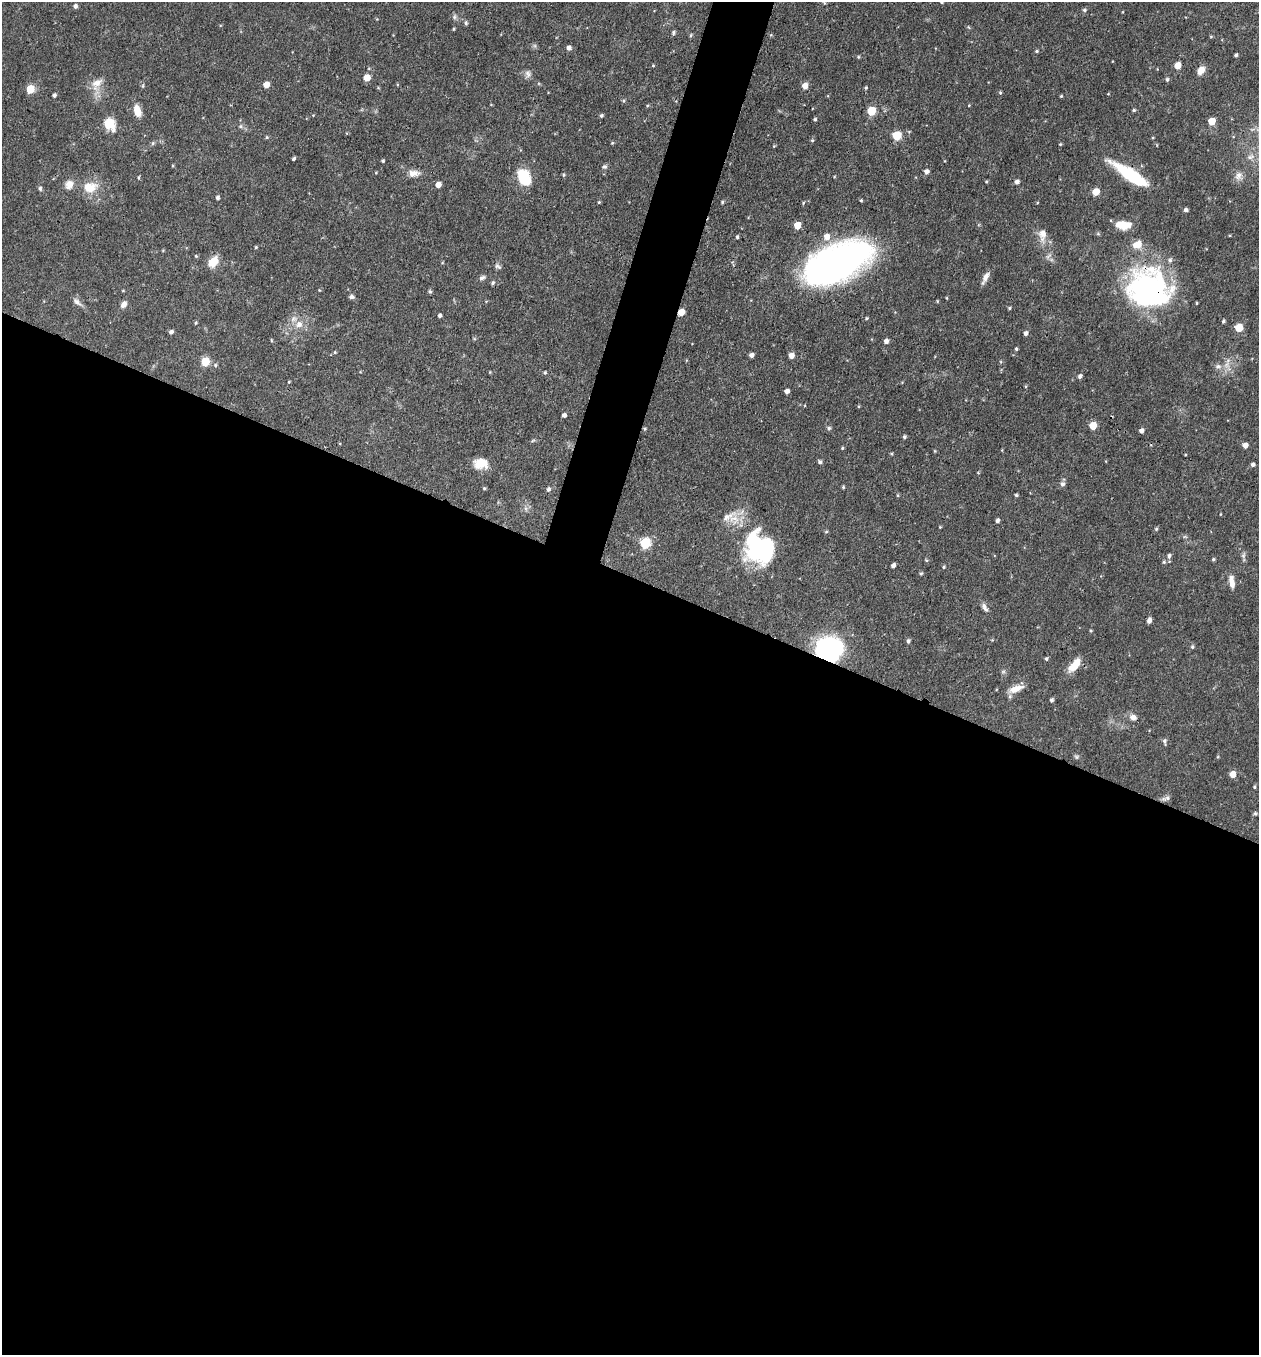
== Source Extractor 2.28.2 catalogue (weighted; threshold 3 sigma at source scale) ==
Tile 14 of 4 x 4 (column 2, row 4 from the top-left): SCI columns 1523-2779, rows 2-1354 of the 5429 x 5415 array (HDU 1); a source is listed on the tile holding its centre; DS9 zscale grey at full resolution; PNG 1261 x 1357 px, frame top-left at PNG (2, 2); no overlay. Shown black and unused: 59% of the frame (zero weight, under 3 of 4 exposures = <1% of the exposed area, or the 3 px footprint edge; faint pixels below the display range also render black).
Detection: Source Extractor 2.28.2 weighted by HDU 2 'WHT'; one run over the whole footprint, this tile lists its part. Background 0.0468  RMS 0.0035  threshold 0.0157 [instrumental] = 3 sigma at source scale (4.5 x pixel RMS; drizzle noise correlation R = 1.50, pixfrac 1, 0.05/0.05 arcsec/px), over >= 5 px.
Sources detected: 183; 1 inside a brighter object's white glare — not listed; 2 inside a brighter listed object's ellipse — not listed separately; the other 180 listed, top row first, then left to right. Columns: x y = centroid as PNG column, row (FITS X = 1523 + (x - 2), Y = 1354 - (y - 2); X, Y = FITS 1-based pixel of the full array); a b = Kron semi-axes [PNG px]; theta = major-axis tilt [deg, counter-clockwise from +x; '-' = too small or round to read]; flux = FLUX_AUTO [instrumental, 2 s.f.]
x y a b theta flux
942 2 4 3 - 0.39
824 3 5 3 - 0.34
75 6 4 4 - 1.1
1084 10 5 5 - 0.71
454 17 8 6 89 0.87
466 23 6 4 90 0.61
454 29 4 3 - 0.41
673 33 5 4 - 0.71
691 35 5 4 - 0.46
771 35 5 4 - 0.37
1211 36 5 3 - 0.35
569 48 5 5 - 1.4
1036 51 4 4 - 0.43
1236 55 4 3 - 0.72
858 57 5 4 - 0.41
1178 65 5 5 - 4.6
1201 70 9 6 52 3.3
528 74 10 8 -76 1.5
367 78 5 5 - 5.3
1167 79 5 5 - 0.66
97 83 19 13 54 4.5
266 85 5 4 - 4.1
805 86 5 5 - 3
866 88 4 3 - 0.46
30 89 5 5 - 11
1000 93 5 4 - 0.47
1108 94 4 2 - 0.24
54 95 4 4 - 0.81
1061 96 3 3 - 0.38
623 101 5 4 - 0.51
969 105 4 3 - 0.27
647 106 4 4 - 0.35
1134 110 4 3 - 0.52
137 111 13 7 -73 4.3
871 111 5 5 - 13
601 116 4 4 - 0.64
815 119 4 3 - 0.53
1212 121 5 5 - 6.9
109 123 7 6 - 27
241 126 7 6 - 0.89
897 135 6 5 - 14
267 137 5 4 - 0.41
812 140 4 4 - 0.4
153 143 6 5 - 0.55
612 143 5 4 - 0.38
1060 144 4 3 - 0.37
774 146 4 3 - 0.33
294 158 4 3 - 0.55
383 161 3 3 - 0.5
945 161 4 3 - 0.23
173 165 4 3 - 0.32
604 166 7 6 - 0.77
926 171 5 5 - 1.3
376 172 5 3 - 0.29
414 173 15 8 4 2.8
1130 174 38 10 -33 23
563 175 5 4 - 0.46
1239 176 13 10 72 2.4
138 177 5 3 - 0.4
524 177 15 10 -63 15
986 181 4 3 - 0.38
1017 182 5 4 - 1.3
69 184 13 11 60 2.7
438 185 5 4 - 2.7
90 187 19 14 3 6.9
40 188 6 5 - 0.7
1096 192 5 5 - 5.9
217 197 4 4 - 1
861 200 3 3 - 0.42
599 202 4 4 - 0.38
722 202 4 4 - 0.45
803 203 4 3 - 0.37
1186 210 4 4 - 1.1
797 225 5 5 - 6
1123 225 16 8 -4 6.8
1042 235 18 9 90 3.6
827 236 7 6 - 3.1
737 237 4 3 - 0.52
1137 244 11 8 31 4.5
256 247 4 3 - 0.39
163 250 5 3 - 0.26
196 256 5 3 - 0.35
1048 256 10 5 44 1.1
213 262 12 8 51 5.5
839 262 56 27 26 170
498 266 9 6 -32 0.93
986 277 14 6 63 2.3
482 278 9 6 22 0.96
492 283 5 4 - 0.64
1148 289 50 41 -28 70
123 290 4 3 - 0.3
319 290 4 4 - 0.27
430 291 5 4 - 0.53
351 296 6 5 - 0.94
947 298 4 3 - 0.28
486 301 5 3 - 0.32
937 301 4 3 - 0.34
77 302 15 6 -39 1.7
1197 303 3 3 - 0.34
123 304 8 6 54 1.9
1009 308 4 3 - 0.55
681 312 5 4 - 4.3
440 315 4 4 - 0.84
866 318 4 3 - 0.43
1224 321 5 4 - 0.55
196 323 4 4 - 0.44
299 324 12 11 - 3.4
1239 328 5 5 - 8.8
171 332 5 4 - 1.1
1026 333 5 4 - 1.2
886 341 5 4 - 1.5
1016 349 4 4 - 0.49
335 352 4 4 - 0.39
752 355 4 4 - 1.3
791 355 5 4 - 2.7
205 362 5 5 - 12
215 365 6 5 - 0.61
1218 366 9 7 1 1.5
545 372 4 4 - 0.5
1080 376 5 5 - 0.97
289 382 4 3 - 0.3
787 391 4 4 - 1.7
859 406 4 3 - 0.34
564 415 4 4 - 1.2
1093 426 5 5 - 7.4
829 428 5 5 - 0.78
645 429 4 4 - 0.38
1141 431 5 4 - 1.4
904 437 4 4 - 0.69
533 440 6 4 20 0.46
1245 445 5 5 - 2.1
842 448 4 3 - 0.42
935 451 4 3 - 0.32
891 454 5 4 - 0.39
820 462 5 4 - 0.87
481 463 15 11 -4 5.8
1253 464 4 4 - 1
978 473 5 3 - 0.29
1062 484 6 6 - 1.2
843 487 4 3 - 0.44
484 488 4 4 - 0.47
548 489 5 4 - 0.97
898 495 5 3 - 0.37
1016 495 4 3 - 0.55
526 509 7 4 -72 0.7
1220 514 4 2 - 0.27
734 519 19 14 -41 5.6
997 521 5 4 - 1
940 527 3 3 - 0.29
1156 529 5 5 - 0.48
826 531 5 4 - 0.52
645 543 6 5 - 26
760 548 35 32 -57 44
1243 555 9 6 79 0.97
1169 556 6 5 - 0.96
1213 559 4 4 - 0.56
926 560 5 4 - 0.38
1164 562 5 5 - 0.53
893 565 4 4 - 1.4
944 567 5 4 - 0.4
921 573 5 4 - 0.52
1232 582 15 6 -82 3.1
985 607 13 6 -57 1.6
1149 620 6 4 76 1.6
1091 631 4 3 - 0.37
908 641 5 4 - 0.79
1192 647 5 5 - 0.56
829 648 21 18 -1 58
1046 659 4 4 - 0.6
1075 665 16 7 50 6.4
1003 672 7 4 1 0.57
1016 689 19 7 21 3.8
1052 700 4 4 - 0.81
1133 717 8 7 - 1.9
1164 741 8 5 -84 0.84
1077 757 7 5 -9 0.64
1232 774 5 5 - 4.1
1254 787 4 3 - 0.4
1167 798 10 6 32 1.2
1255 813 5 5 - 0.47
Overlapping masked pixels (flux is a lower limit): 4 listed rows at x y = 1130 174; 1148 289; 681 312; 829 648
Isophote crosses this tile's border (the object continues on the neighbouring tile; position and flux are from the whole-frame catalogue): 1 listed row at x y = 942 2